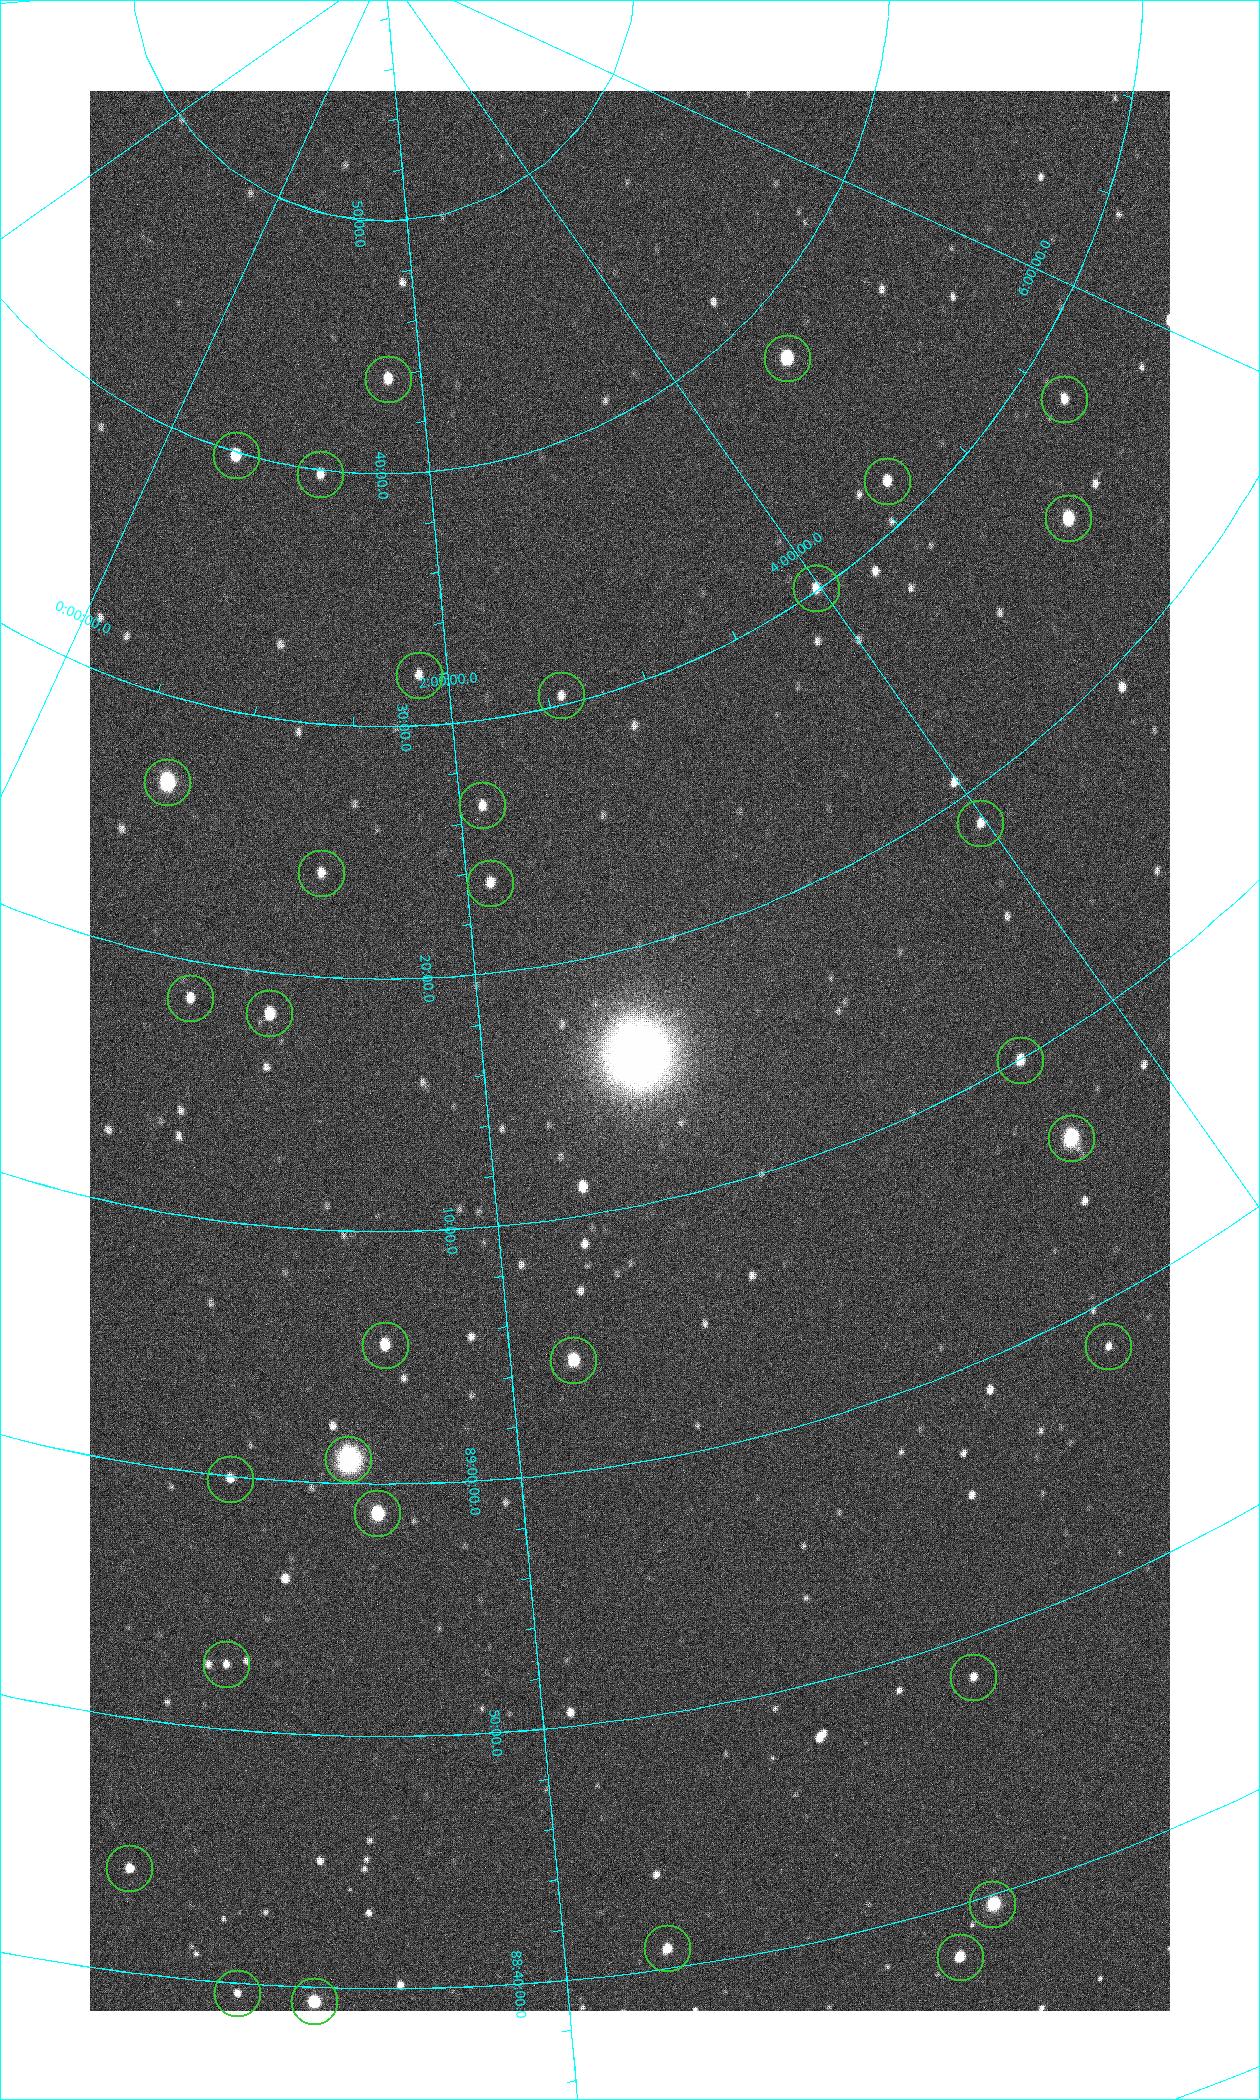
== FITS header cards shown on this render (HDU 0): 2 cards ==
NAXIS1  =                 1080 / length of data axis 1
NAXIS2  =                 1920 / length of data axis 2

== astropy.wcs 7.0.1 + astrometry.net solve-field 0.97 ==
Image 1080 x 1920 px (HDU 0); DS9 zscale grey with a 90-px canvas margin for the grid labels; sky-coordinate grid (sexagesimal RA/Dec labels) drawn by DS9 from the SOLVED WCS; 33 Tycho-2 reference stars matched to detected sources circled (green)
Header WCS: none
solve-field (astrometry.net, Tycho-2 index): SOLVED blind (the file carries no WCS)
Solved WCS: RA---TAN-SIP/DEC--TAN-SIP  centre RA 02:30:26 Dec +89:16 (37.61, +89.27 deg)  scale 2.37 arcsec/px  FOV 42.7' x 76.0'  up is +13 deg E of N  parity flipped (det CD > 0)
(file carries no celestial WCS; the grid is the blind solution)
Tycho-2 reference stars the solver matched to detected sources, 33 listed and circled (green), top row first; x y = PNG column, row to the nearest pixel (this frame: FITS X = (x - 90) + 1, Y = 1920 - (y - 91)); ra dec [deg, ICRS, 3 dp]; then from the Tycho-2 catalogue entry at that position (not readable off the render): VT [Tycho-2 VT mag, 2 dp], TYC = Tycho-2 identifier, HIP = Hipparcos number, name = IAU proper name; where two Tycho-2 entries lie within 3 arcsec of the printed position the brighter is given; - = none
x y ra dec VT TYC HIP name
787 358 70.692 +89.630 9.34 4629-37-1 - -
388 379 25.399 +89.729 11.04 4627-64-1 - -
1064 399 82.420 +89.469 11.69 4629-103-1 - -
236 455 7.906 +89.665 10.51 4627-6-1 - -
320 474 17.696 +89.664 11.87 4627-21-1 - -
887 481 69.250 +89.526 11.02 4629-45-1 - -
1068 518 75.971 +89.421 9.41 4629-33-1 - -
816 588 59.681 +89.501 11.64 4628-48-1 - -
419 675 27.685 +89.533 12.30 4627-91-1 - -
561 695 38.519 +89.506 12.22 4628-39-1 - -
167 782 9.931 +89.444 8.22 4627-49-1 3128 -
482 805 31.518 +89.444 11.89 4628-72-1 - -
980 823 59.678 +89.312 11.93 4628-44-1 - -
321 873 20.865 +89.402 11.76 4627-105-1 - -
490 883 31.476 +89.392 11.96 4628-239-1 - -
190 998 14.190 +89.309 11.36 4627-74-1 - -
269 1013 18.559 +89.307 10.52 4627-75-1 - -
1020 1060 55.017 +89.166 11.19 4628-70-1 - -
1071 1138 55.225 +89.105 8.15 4628-68-1 17195 -
385 1345 24.867 +89.092 10.76 4627-125-1 - -
1108 1346 52.514 +88.973 12.50 4628-8-1 - -
573 1360 32.549 +89.073 9.84 4628-149-1 - -
348 1459 23.461 +89.016 6.47 4627-259-1 7283 -
230 1479 19.000 +88.998 11.53 4627-46-1 - -
377 1513 24.587 +88.980 9.00 4627-86-1 - -
226 1664 19.495 +88.876 11.74 4627-109-1 - -
973 1677 43.819 +88.807 12.14 4628-98-1 - -
129 1868 17.187 +88.735 11.22 4627-80-1 - -
992 1904 42.246 +88.661 8.90 4628-20-1 - -
667 1948 32.945 +88.680 10.72 4628-99-1 - -
960 1957 40.943 +88.634 10.89 4628-71-1 - -
237 1993 20.674 +88.660 11.87 4627-100-1 - -
314 2001 22.838 +88.657 9.18 4627-37-1 - -